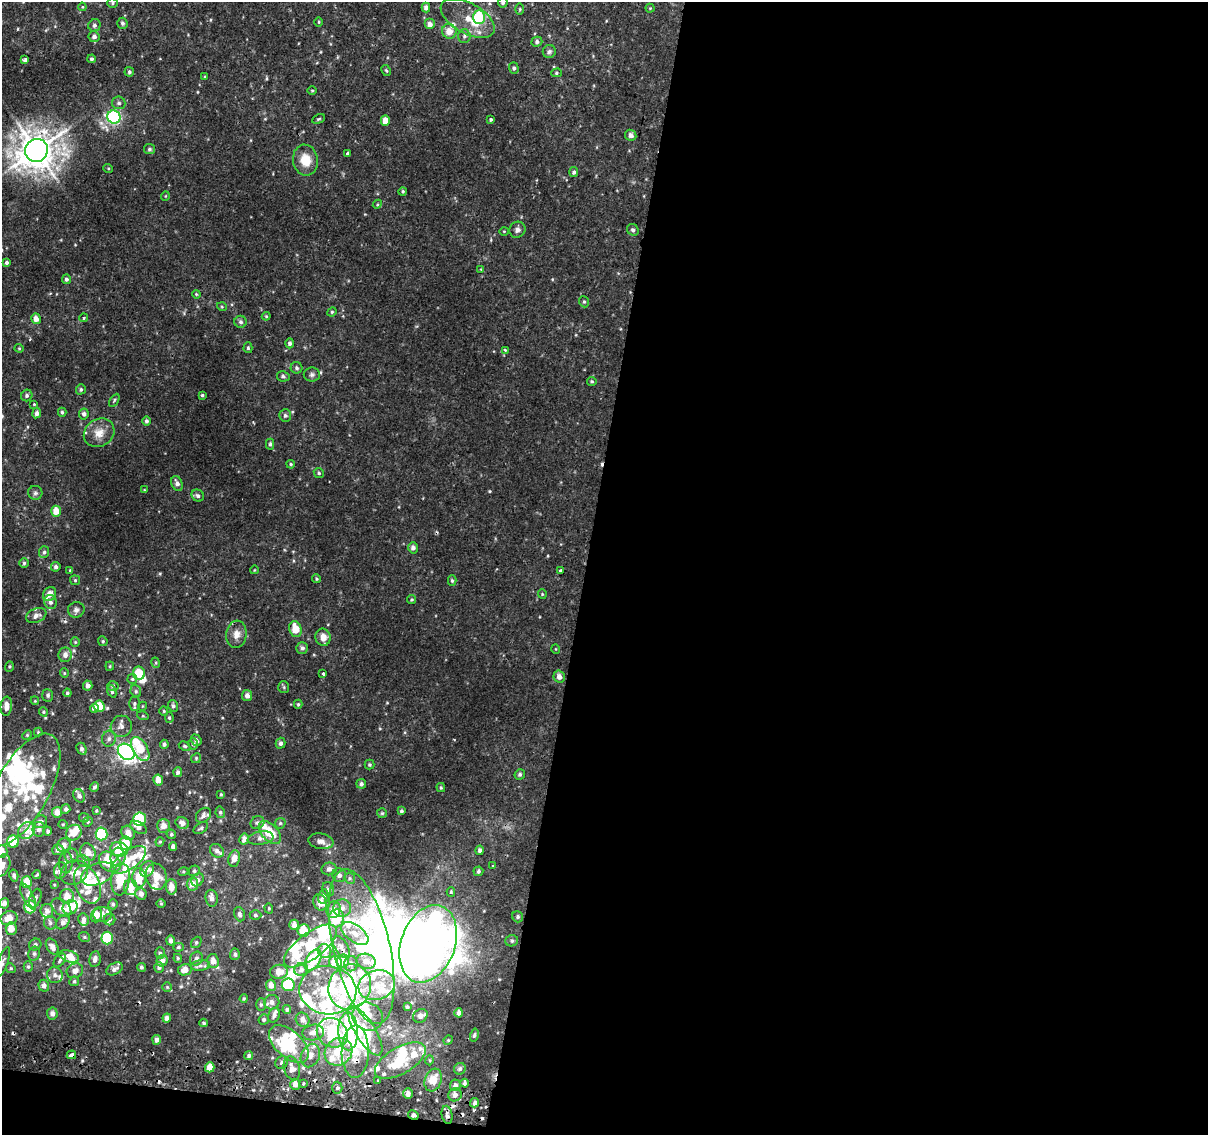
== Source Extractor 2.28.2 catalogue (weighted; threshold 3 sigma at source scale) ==
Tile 16 of 4 x 4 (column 4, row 4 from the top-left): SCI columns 3625-4830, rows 263-1395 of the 4843 x 5116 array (HDU 1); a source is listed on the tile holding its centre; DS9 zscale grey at full resolution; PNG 1210 x 1137 px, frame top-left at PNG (2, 2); each listed source drawn as its Kron ellipse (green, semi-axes under 4 px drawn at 4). Shown black and unused: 53% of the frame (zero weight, under 2 of 3 exposures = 2% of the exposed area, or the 3 px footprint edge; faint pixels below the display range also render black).
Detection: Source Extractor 2.28.2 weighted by HDU 2 'WHT'; one run over the whole footprint, this tile lists its part. Background 0.00726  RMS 0.003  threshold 0.0135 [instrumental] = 3 sigma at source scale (4.5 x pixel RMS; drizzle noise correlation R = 1.50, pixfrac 1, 0.0396/0.0396 arcsec/px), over >= 5 px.
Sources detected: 482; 26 inside a brighter object's white glare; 12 cosmic-ray / hot-pixel residue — neither listed nor drawn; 90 inside a brighter listed object's ellipse — not listed separately; the other 354 listed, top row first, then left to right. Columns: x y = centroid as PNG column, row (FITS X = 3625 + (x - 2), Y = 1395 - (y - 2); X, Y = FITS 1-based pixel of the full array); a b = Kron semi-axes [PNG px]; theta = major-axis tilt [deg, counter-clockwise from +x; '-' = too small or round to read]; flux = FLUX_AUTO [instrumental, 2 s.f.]
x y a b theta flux
503 2 5 4 - 0.61
113 3 5 5 - 0.44
82 7 4 4 - 0.29
426 8 5 4 - 1.2
650 8 4 4 - 0.29
520 9 5 3 - 0.31
479 17 7 6 - 11
468 18 30 15 -29 7.9
319 22 5 3 - 0.28
122 23 5 5 - 0.68
430 24 5 5 - 1.4
94 25 6 6 - 0.76
449 31 7 7 - 3
464 36 7 6 - 0.78
94 37 5 5 - 1.1
537 42 5 5 - 0.85
549 52 6 6 - 0.8
92 59 4 4 - 0.61
25 60 4 3 - 0.9
514 68 5 5 - 0.6
386 71 6 4 -62 0.4
129 72 5 4 - 0.47
556 73 5 4 - 0.4
205 77 4 3 - 0.4
312 90 5 3 - 0.31
119 103 7 6 - 0.77
114 117 7 6 - 39
318 119 7 3 27 0.4
385 120 5 4 - 2.9
491 120 3 3 - 0.77
631 135 6 5 - 1.2
149 149 5 5 - 0.62
36 150 12 11 - 580
347 153 3 3 - 0.69
305 160 15 12 -80 5.3
108 168 5 3 - 0.28
574 172 5 4 - 0.74
403 191 4 4 - 0.47
165 196 4 3 - 0.22
377 204 5 4 - 0.33
517 230 8 7 - 1.2
633 230 6 5 - 0.75
504 231 5 3 - 0.24
6 262 4 4 - 0.63
481 269 4 4 - 0.27
66 279 5 4 - 0.67
196 294 4 3 - 0.28
584 302 6 4 -67 0.5
222 307 5 3 - 0.27
332 312 5 4 - 0.41
266 316 4 4 - 0.34
84 318 4 3 - 0.39
36 319 5 4 - 1.9
241 322 6 6 - 0.72
290 343 5 4 - 0.77
19 348 4 4 - 0.34
248 348 5 4 - 0.46
505 350 4 4 - 0.46
297 368 6 5 - 0.66
312 375 8 7 - 0.84
283 376 6 5 - 0.66
592 381 5 4 - 0.44
81 389 5 4 - 0.61
27 395 6 5 - 0.68
202 395 4 3 - 0.51
114 400 7 4 58 0.42
34 404 3 3 - 0.26
62 412 4 4 - 0.48
37 413 5 4 - 1.1
84 414 5 5 - 0.81
285 415 6 6 - 0.69
146 421 4 4 - 0.68
99 433 16 13 33 3.8
270 444 5 4 - 0.54
291 464 4 3 - 0.37
319 473 5 4 - 0.5
177 483 8 5 -68 1.3
144 490 4 3 - 0.26
35 493 7 7 - 0.78
198 496 6 5 - 0.79
56 511 5 5 - 3.4
413 548 5 5 - 1.2
44 552 6 5 - 0.62
24 563 4 4 - 0.47
56 567 5 4 - 0.73
70 570 4 3 - 0.27
254 570 4 2 - 0.22
561 570 3 3 - 0.97
316 579 4 4 - 0.37
75 580 5 5 - 0.39
452 580 5 4 - 0.53
49 594 7 6 - 2.4
542 594 5 4 - 0.35
412 600 4 4 - 0.39
50 602 7 6 - 1.1
76 610 8 7 - 1.1
36 615 10 7 23 1.5
295 629 8 6 -75 4.8
236 634 14 10 84 2.5
323 637 9 7 -78 2.3
103 641 5 4 - 0.44
75 642 5 4 - 0.33
302 648 5 5 - 0.95
556 649 5 3 - 0.23
65 655 7 6 - 1.5
156 663 5 3 - 0.32
9 666 5 3 - 0.35
110 666 4 4 - 0.38
64 673 4 4 - 0.32
139 673 6 6 - 5.6
323 674 3 3 - 2.6
559 677 6 5 - 1.6
132 679 5 4 - 0.41
88 685 5 4 - 1.2
113 686 6 5 - 0.49
284 687 6 5 - 0.43
112 691 6 4 -68 0.56
136 691 6 5 - 0.62
67 693 4 4 - 0.5
48 695 6 5 - 0.76
247 696 5 5 - 1.3
35 701 4 3 - 0.26
134 703 7 5 90 0.66
298 704 4 4 - 0.39
6 706 9 6 86 2.1
99 706 6 5 - 6.1
143 706 4 3 - 0.22
173 706 6 5 - 0.67
94 708 4 4 - 1.2
164 711 4 4 - 0.35
43 712 5 4 - 0.4
143 716 6 4 -17 0.35
169 718 5 4 - 0.48
121 726 11 10 - 1.7
38 732 4 4 - 0.29
27 735 5 4 - 0.37
109 739 8 7 - 1
196 740 6 5 - 0.86
280 743 5 4 - 0.89
164 744 4 4 - 0.66
193 744 6 5 - 0.62
185 746 6 4 -26 0.42
82 749 6 4 -63 0.8
140 749 13 7 -59 7.5
126 752 9 7 -44 100
196 758 5 4 - 0.39
370 765 5 5 - 0.46
178 772 5 4 - 0.78
520 774 5 5 - 0.61
158 780 5 5 - 2.6
361 784 5 5 - 0.77
94 787 5 4 - 0.55
441 788 5 4 - 0.37
22 790 62 27 61 28
221 794 3 3 - 0.28
79 796 7 5 -57 0.99
66 809 5 4 - 0.81
96 810 4 3 - 0.31
401 811 4 3 - 0.5
57 812 5 5 - 2.6
220 812 6 4 -77 0.53
382 813 5 5 - 0.41
203 815 8 6 44 1.1
84 818 5 4 - 0.38
140 819 7 6 - 15
40 822 7 6 - 1.2
88 822 5 4 - 0.39
182 823 7 5 -27 1.6
257 823 7 6 - 0.86
280 823 6 5 - 0.51
63 824 4 4 - 0.34
163 826 7 6 - 2.3
138 827 9 5 -28 1.4
201 828 8 5 32 0.57
39 829 7 6 - 1.2
26 831 9 7 47 2.5
48 831 4 4 - 0.57
270 832 14 8 -47 7.2
74 833 8 7 - 4.2
128 833 7 6 - 2.3
101 834 6 6 - 22
171 834 5 4 - 0.62
260 838 13 6 9 1.4
244 839 5 5 - 1.7
321 841 13 7 -9 1.9
13 842 6 6 - 8.9
160 842 5 4 - 0.4
126 843 7 6 - 5.1
64 845 7 6 - 1.7
173 846 4 4 - 1.1
119 849 9 7 -17 10
58 850 5 5 - 1.4
480 850 4 4 - 0.79
2 851 6 5 - 2.1
217 851 7 6 - 1
88 852 9 7 -66 3.1
71 856 7 7 - 0.92
118 857 9 7 85 1.8
234 858 8 6 80 2.2
128 860 20 9 35 6.8
83 861 6 5 - 0.72
110 862 12 9 -39 9.7
66 863 10 7 87 1.3
2 866 11 8 65 2.2
493 866 3 2 - 0.28
147 869 8 6 58 1.5
329 869 7 6 - 1.3
60 870 8 6 73 1.4
194 871 6 5 - 0.6
478 871 5 5 - 0.61
183 872 5 3 - 0.33
74 873 14 11 30 3.4
98 874 17 10 21 2.8
14 875 6 4 -78 0.77
37 875 4 2 - 0.35
339 875 7 6 - 1.2
156 876 13 10 -74 3.7
139 878 10 7 89 4.5
350 878 6 5 - 0.53
120 879 16 9 83 8.1
198 880 7 5 54 0.89
27 882 6 5 - 4.5
192 884 6 6 - 2.6
54 885 4 3 - 0.27
87 885 20 12 -69 6.7
131 887 8 6 -89 3.2
171 887 7 5 -88 2.6
328 889 7 5 -74 0.73
451 892 5 4 - 0.49
141 894 6 5 - 1.3
28 896 14 5 -64 1.4
67 896 7 7 - 3.1
323 896 7 5 77 1.1
35 898 10 5 70 0.84
211 898 8 6 -81 1.4
320 902 8 6 -68 2.3
4 903 5 4 - 1.4
161 903 5 3 - 0.29
113 904 5 4 - 0.54
30 907 6 6 - 7.6
70 907 8 7 - 5
61 908 11 7 -40 1.9
269 908 5 4 - 0.39
342 908 9 8 - 1.9
333 910 8 7 - 2.6
47 911 7 6 - 1.4
102 914 9 7 -3 1.8
239 914 7 5 -71 0.88
97 915 7 5 71 2.3
255 915 6 4 0 0.54
518 917 6 5 - 0.6
9 918 8 7 - 4.2
336 918 9 7 84 12
83 919 6 5 - 1.1
110 920 6 5 - 0.52
63 922 8 6 49 1.4
50 923 6 6 - 0.79
294 925 5 4 - 1.6
11 929 6 5 - 3.5
303 930 6 6 - 5.6
355 933 15 8 -36 3
84 937 6 4 -22 0.44
107 938 6 6 - 16
171 941 5 4 - 1.1
512 941 6 5 - 0.57
196 942 6 4 50 0.52
428 944 40 27 70 240
35 945 6 5 - 0.66
310 946 31 13 36 18
52 947 9 5 -59 1.6
178 947 5 4 - 0.46
341 947 12 6 -58 1.5
361 947 79 28 -77 62
325 951 7 6 - 1.1
160 953 5 5 - 0.57
34 954 7 5 76 0.73
235 954 6 5 - 0.74
69 956 10 5 -17 3.6
178 958 4 4 - 0.38
95 959 8 5 81 1.3
196 959 7 6 - 1.1
60 960 8 5 55 0.67
313 960 12 7 59 11
162 961 6 5 - 1.6
213 961 7 6 - 2.3
343 961 6 6 - 2.5
366 961 10 7 -11 1.9
3 962 16 5 70 0.99
335 962 6 6 - 5.6
351 964 7 6 - 1
200 966 9 5 7 1
28 967 5 4 - 0.49
141 967 4 4 - 0.51
159 967 5 5 - 0.8
11 968 5 4 - 0.36
114 969 9 5 27 1.1
185 970 7 5 12 2.4
301 970 7 6 - 1.2
75 971 8 7 - 1.5
279 972 9 7 6 2.6
55 975 8 7 - 1.2
74 981 5 4 - 0.51
271 985 6 5 - 1.8
288 985 6 6 - 11
376 985 18 14 19 6.2
44 986 6 5 - 1.3
167 987 5 5 - 0.4
350 987 23 21 61 34
328 990 28 24 -9 17
244 999 4 3 - 0.36
272 1002 7 7 - 1.3
261 1005 6 5 - 0.52
407 1007 4 3 - 0.49
287 1010 4 4 - 0.62
52 1013 6 5 - 1.3
459 1013 4 4 - 1.2
274 1015 7 5 66 1.1
368 1016 16 13 -23 5.4
420 1016 7 6 - 1.4
167 1018 4 4 - 1.4
264 1019 5 5 - 0.64
303 1020 7 6 - 1.6
204 1023 4 3 - 0.43
348 1031 19 9 -88 22
365 1031 28 10 -58 7.8
313 1032 11 8 11 2.4
332 1033 16 14 -35 23
474 1035 6 3 75 0.45
157 1040 5 4 - 1
448 1040 5 4 - 0.37
289 1044 24 13 -42 17
338 1052 15 13 44 8.6
355 1052 26 13 89 8.6
71 1055 5 3 - 4.4
249 1055 4 4 - 0.59
310 1056 12 9 66 2.5
400 1060 28 13 30 11
430 1060 5 3 - 0.3
282 1062 7 6 - 0.75
210 1067 5 4 - 3.3
292 1068 12 8 -74 2.6
460 1069 6 5 - 0.82
433 1080 11 8 69 4.3
378 1081 3 2 - 0.28
303 1083 4 3 - 0.33
464 1083 4 3 - 0.57
295 1084 5 5 - 1.8
455 1085 6 5 - 0.98
337 1088 6 5 - 0.68
408 1094 5 4 - 1.4
455 1095 7 6 - 1.3
475 1103 5 4 - 0.85
413 1115 5 4 - 0.68
447 1115 9 5 -79 1.3
Overlapping masked pixels (flux is a lower limit): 5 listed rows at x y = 341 947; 289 1044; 355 1052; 71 1055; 413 1115
Isophote crosses this tile's border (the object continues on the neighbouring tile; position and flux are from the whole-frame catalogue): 4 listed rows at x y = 503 2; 2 851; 2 866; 3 962